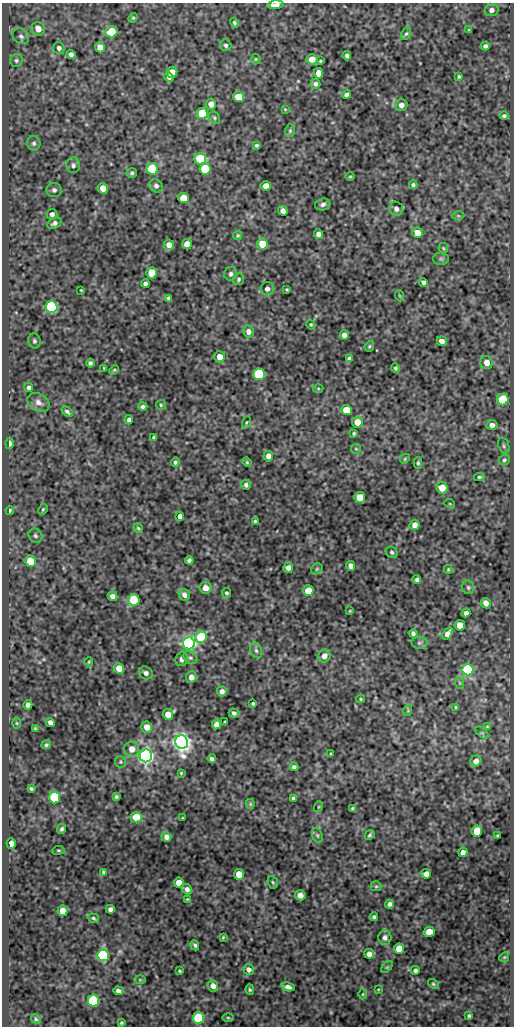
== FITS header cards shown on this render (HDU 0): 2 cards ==
NAXIS1  =                  512
NAXIS2  =                 1024

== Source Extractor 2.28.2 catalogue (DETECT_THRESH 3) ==
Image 512 x 1024 px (HDU 0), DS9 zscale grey, 1 PNG px = 1 image px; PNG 516 x 1028 px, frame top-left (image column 1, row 1024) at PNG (2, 3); each listed source drawn as its Kron ellipse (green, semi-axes under 4 px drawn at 4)
Background 48.6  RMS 0.55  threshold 1.64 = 3 sigma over >= 5 px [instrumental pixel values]
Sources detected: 239; all 239 listed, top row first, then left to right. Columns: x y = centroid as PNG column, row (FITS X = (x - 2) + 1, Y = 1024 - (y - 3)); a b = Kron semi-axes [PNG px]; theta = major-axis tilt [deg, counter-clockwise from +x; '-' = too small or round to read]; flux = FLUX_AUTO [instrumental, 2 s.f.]
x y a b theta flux
275 5 8 4 6 220
491 10 7 6 - 150
133 18 5 4 - 46
234 23 5 4 - 67
38 29 7 6 - 310
469 30 4 4 - 40
111 32 6 5 - 930
406 34 6 4 61 62
21 36 9 7 -37 120
226 45 6 5 - 80
485 46 4 4 - 96
100 47 5 5 - 320
59 48 6 5 - 120
71 54 5 4 - 130
347 56 5 4 - 110
256 59 5 5 - 45
312 59 5 5 - 390
16 61 6 6 - 82
320 61 3 3 - 38
172 72 6 5 - 430
318 73 5 4 - 300
459 76 4 4 - 56
169 77 5 4 - 110
315 84 5 5 - 100
346 95 4 4 - 120
239 97 5 5 - 660
211 104 5 5 - 270
401 105 6 6 - 190
285 109 4 4 - 30
202 114 5 5 - 1900
504 116 5 4 - 75
214 118 6 5 - 66
290 131 6 5 - 56
34 143 7 6 - 96
256 145 3 3 - 54
200 159 6 5 - 2300
73 165 8 7 - 110
152 169 5 5 - 2900
205 169 5 5 - 1600
132 173 5 5 - 71
350 176 4 3 - 34
413 185 4 3 - 71
156 186 7 6 - 110
266 186 5 5 - 240
103 188 5 5 - 320
54 190 7 7 - 120
183 198 5 5 - 610
323 204 8 6 16 130
396 209 7 6 - 160
283 211 5 4 - 200
52 214 5 5 - 120
458 216 6 4 -1 56
54 223 7 5 28 120
417 233 5 5 - 400
318 234 5 4 - 170
238 235 5 4 - 44
187 244 5 5 - 380
262 244 5 5 - 980
169 245 5 5 - 250
443 248 5 4 - 48
441 259 8 6 -2 83
152 273 5 5 - 870
231 274 7 6 - 110
238 279 6 5 - 67
423 282 4 4 - 100
145 283 4 4 - 97
267 289 7 6 - 180
81 290 3 2 - 31
287 290 3 3 - 40
400 296 5 3 - 34
169 298 4 3 - 74
52 307 6 5 - 7000
311 325 5 4 - 45
248 331 6 5 - 210
344 335 5 4 - 230
34 341 7 6 - 87
442 341 5 4 - 210
369 346 6 4 70 49
219 357 5 5 - 350
349 358 4 3 - 54
90 363 4 4 - 83
487 363 6 6 - 290
104 368 3 2 - 31
395 368 5 4 - 63
114 370 5 3 - 39
259 374 5 5 - 7500
29 387 4 4 - 82
318 388 5 3 - 32
503 399 6 5 - 2200
38 402 12 8 -30 220
161 405 5 5 - 51
143 406 5 3 - 86
346 410 5 5 - 860
67 412 6 4 -36 82
129 420 4 4 - 110
246 422 6 4 70 48
357 422 5 5 - 400
492 425 5 5 - 170
354 433 3 3 - 47
154 438 4 4 - 86
10 443 5 3 - 130
504 446 8 5 -72 75
356 449 5 4 - 42
268 456 5 5 - 180
405 459 5 4 - 46
504 460 6 5 - 66
175 462 5 4 - 73
247 462 5 4 - 44
418 463 6 4 -90 57
479 477 5 4 - 60
246 485 5 5 - 96
442 488 5 5 - 530
360 497 5 5 - 770
450 504 5 3 - 34
43 509 6 4 63 49
10 510 4 3 - 51
180 516 4 4 - 130
255 521 3 3 - 41
415 525 5 5 - 230
138 528 5 4 - 49
35 536 7 6 - 92
392 552 6 5 - 67
189 560 4 4 - 88
30 561 5 5 - 800
351 566 5 4 - 200
288 568 5 4 - 170
317 569 6 5 - 55
448 569 4 3 - 36
417 580 4 4 - 82
468 587 7 6 - 69
206 588 6 6 - 270
308 591 5 5 - 690
226 593 5 4 - 58
184 595 6 5 - 160
113 596 5 4 - 160
134 600 6 5 - 2700
486 603 5 4 - 210
350 611 4 3 - 35
466 613 4 4 - 120
460 625 5 5 - 480
413 633 4 4 - 84
447 634 6 4 53 200
201 637 6 5 - 2100
189 643 6 6 - 17000
419 643 8 6 1 88
256 650 8 6 -72 100
324 656 6 6 - 260
190 658 8 6 -34 90
182 659 7 6 - 140
89 662 5 4 - 41
119 668 5 5 - 480
468 670 5 5 - 6300
146 673 7 6 - 120
191 677 6 5 - 220
460 683 6 4 -71 43
222 691 5 5 - 150
361 699 4 4 - 41
253 703 3 3 - 54
28 705 5 4 - 160
456 707 3 3 - 44
408 710 6 3 73 34
234 713 5 4 - 90
168 714 5 5 - 410
50 722 4 4 - 150
225 722 3 3 - 51
17 723 5 3 - 38
216 724 5 4 - 200
147 727 5 5 - 310
487 727 4 4 - 36
35 729 3 2 - 40
482 733 8 4 -38 64
182 742 7 6 - 28000
46 745 5 4 - 60
132 749 7 7 - 320
330 754 4 2 - 33
146 756 6 6 - 20000
212 759 4 4 - 87
476 761 6 5 - 210
120 762 6 5 - 51
294 767 4 4 - 83
181 773 4 4 - 40
31 788 4 3 - 56
116 797 4 4 - 67
55 798 6 5 - 4400
293 798 3 3 - 49
250 804 5 4 - 47
318 807 5 3 - 34
353 809 4 3 - 70
136 817 5 5 - 880
183 818 3 2 - 28
62 829 5 4 - 74
477 831 5 5 - 980
317 835 8 5 -71 67
370 835 5 4 - 62
497 836 3 3 - 45
166 837 5 4 - 160
11 843 5 4 - 410
58 850 6 3 8 40
463 852 4 4 - 230
103 872 4 3 - 52
239 874 5 5 - 570
426 874 5 4 - 210
273 882 6 5 - 56
179 883 5 5 - 420
376 886 5 5 - 52
187 889 5 4 - 160
300 895 5 5 - 240
188 899 4 3 - 37
389 904 4 4 - 110
110 909 4 4 - 110
63 911 5 5 - 580
374 917 4 4 - 69
93 918 6 4 -18 62
429 932 5 5 - 510
223 937 3 3 - 38
385 937 7 6 - 120
195 945 5 4 - 75
399 948 5 5 - 650
369 954 5 4 - 190
103 955 6 5 - 10000
504 957 5 4 - 42
387 967 7 4 45 47
249 970 6 5 - 140
415 970 4 4 - 85
180 971 3 3 - 43
140 980 6 4 -1 47
433 984 6 4 -39 54
213 986 5 5 - 220
288 987 7 4 -14 130
378 989 4 3 - 27
250 990 5 4 - 49
118 991 5 4 - 130
363 994 5 3 - 35
94 1001 6 5 - 5900
469 1016 4 3 - 56
199 1018 6 5 - 3500
228 1018 6 3 -1 42
36 1019 5 4 - 49
121 1023 3 3 - 44
At the frame edge (FLAGS 8, measured only in part): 1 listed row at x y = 275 5